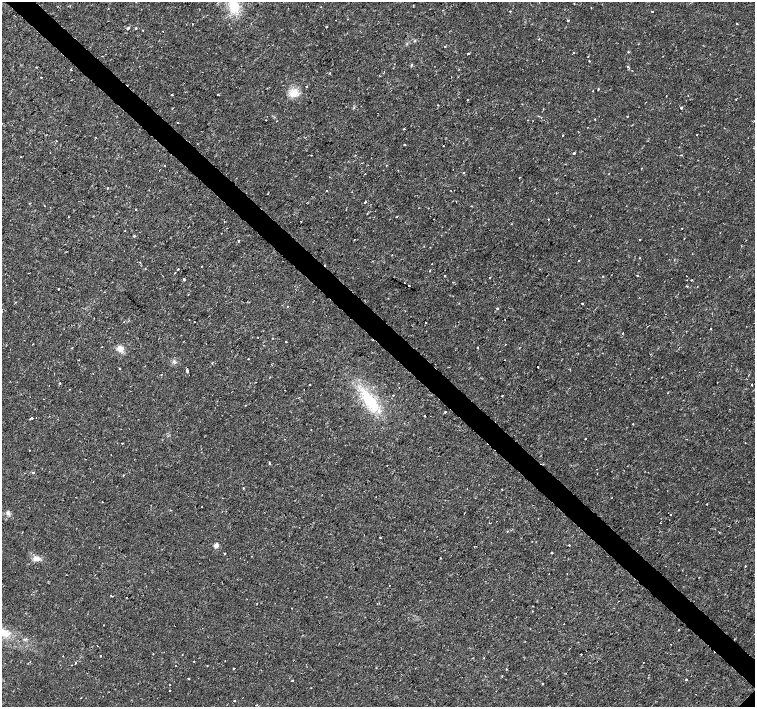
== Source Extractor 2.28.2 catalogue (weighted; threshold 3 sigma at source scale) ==
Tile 11 of 4 x 4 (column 3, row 3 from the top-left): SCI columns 3015-4519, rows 1574-2982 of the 6041 x 6034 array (HDU 1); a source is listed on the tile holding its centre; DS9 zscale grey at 2 x 2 block average (1 PNG px = mean of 2 x 2 image px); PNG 757 x 709 px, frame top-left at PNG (2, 2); no overlay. Shown black and unused: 4% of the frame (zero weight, under 2 of 3 exposures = <1% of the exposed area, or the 3 px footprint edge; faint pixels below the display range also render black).
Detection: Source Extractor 2.28.2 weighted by HDU 2 'WHT'; one run over the whole footprint, this tile lists its part. Background 0.00334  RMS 0.0011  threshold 0.00482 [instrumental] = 3 sigma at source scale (4.5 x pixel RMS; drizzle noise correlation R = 1.50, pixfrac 1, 0.0396/0.0396 arcsec/px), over >= 5 px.
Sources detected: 197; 9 cosmic-ray / hot-pixel residue — not listed; the other 188 listed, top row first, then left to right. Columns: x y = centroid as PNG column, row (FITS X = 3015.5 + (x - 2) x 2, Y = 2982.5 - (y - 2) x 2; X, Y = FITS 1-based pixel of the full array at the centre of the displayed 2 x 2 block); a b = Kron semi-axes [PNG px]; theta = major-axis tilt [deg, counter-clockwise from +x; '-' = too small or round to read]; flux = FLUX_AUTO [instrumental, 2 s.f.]
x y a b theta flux
574 4 2 2 - 0.11
234 7 15 11 -89 6.3
591 8 2 2 - 0.11
443 10 2 2 - 0.11
652 12 2 2 - 0.45
568 20 2 2 - 0.49
192 23 2 2 - 0.13
737 24 2 2 - 0.17
327 27 2 2 - 0.16
128 28 3 2 - 0.5
136 28 2 2 - 0.75
143 30 2 2 - 0.14
163 31 2 2 - 0.22
539 39 3 2 - 0.1
415 41 3 3 - 0.21
445 46 2 2 - 0.29
628 52 2 2 - 0.28
468 53 3 2 - 0.25
573 53 3 2 - 0.15
589 61 2 2 - 0.13
411 65 3 3 - 0.21
627 67 3 2 - 0.25
71 70 2 2 - 0.17
384 72 2 2 - 0.12
330 73 2 2 - 0.35
41 77 2 2 - 0.43
451 77 2 2 - 0.092
306 86 2 2 - 0.2
598 89 2 2 - 0.19
593 91 2 2 - 0.23
218 94 3 2 - 0.12
295 94 14 8 44 2.5
172 95 2 2 - 0.99
736 99 2 2 - 0.096
467 100 2 2 - 0.11
438 105 2 2 - 0.15
681 108 2 2 - 0.95
627 116 2 2 - 0.12
595 119 2 2 - 0.12
277 121 2 2 - 0.081
178 123 2 2 - 0.23
404 129 3 2 - 0.17
697 134 2 2 - 1.1
562 135 2 2 - 0.15
56 141 2 2 - 0.11
405 145 2 2 - 0.46
444 146 2 2 - 0.096
574 153 2 2 - 0.44
311 155 2 2 - 0.14
681 155 3 2 - 0.13
21 157 2 2 - 0.12
641 168 2 2 - 0.11
463 173 2 2 - 0.33
365 174 2 2 - 0.2
519 177 2 2 - 0.12
108 188 2 2 - 0.33
326 191 2 2 - 0.16
268 194 2 2 - 0.11
365 202 2 2 - 7.6
44 206 2 2 - 0.1
471 206 2 2 - 0.13
136 209 2 2 - 0.14
548 219 2 2 - 0.16
224 221 2 2 - 0.13
301 221 2 2 - 0.19
682 228 2 2 - 0.17
125 231 2 2 - 0.09
134 236 2 2 - 0.41
639 239 2 2 - 0.34
354 240 2 2 - 0.11
238 241 2 2 - 0.62
392 254 2 2 - 0.11
639 258 2 2 - 0.15
578 260 2 2 - 0.15
139 262 3 2 - 0.15
178 269 2 2 - 1.1
175 273 2 2 - 0.25
445 275 2 2 - 0.69
637 275 2 2 - 0.34
602 276 2 2 - 0.33
686 276 2 2 - 0.26
490 277 2 2 - 0.26
184 279 2 2 - 0.43
691 280 2 2 - 0.16
409 285 2 2 - 1
687 286 3 2 - 0.29
697 287 2 2 - 0.096
58 289 2 2 - 0.33
582 304 2 2 - 0.26
287 306 2 2 - 0.13
497 308 2 2 - 0.29
2 311 2 2 - 0.19
505 320 2 2 - 0.098
124 322 2 2 - 0.19
194 322 2 2 - 0.095
426 322 2 2 - 0.25
710 329 2 2 - 0.24
623 333 2 2 - 0.42
258 337 2 2 - 0.22
273 338 2 2 - 0.12
286 341 2 2 - 0.29
33 344 2 2 - 0.17
102 347 2 2 - 0.15
477 347 2 2 - 0.33
71 348 2 2 - 0.17
120 348 7 6 - 2
578 353 2 2 - 0.08
248 358 2 2 - 0.4
174 363 3 2 - 0.25
212 363 3 2 - 0.13
538 367 2 2 - 0.51
120 368 2 2 - 0.24
187 371 3 2 - 0.88
161 375 2 2 - 0.12
60 383 2 2 - 0.28
309 385 2 2 - 0.27
752 385 2 2 - 0.19
393 395 2 2 - 0.32
502 396 2 2 - 0.36
299 397 2 2 - 0.099
43 399 2 2 - 0.085
369 400 25 12 -51 12
445 412 2 2 - 0.64
424 416 2 2 - 0.38
31 418 2 2 - 3.1
36 418 2 2 - 0.12
311 430 2 2 - 0.09
585 439 2 2 - 0.21
122 443 3 2 - 0.17
29 450 2 2 - 0.1
270 463 4 2 - 0.21
387 465 2 2 - 0.29
33 473 3 2 - 0.37
123 475 3 2 - 0.12
243 488 2 2 - 0.22
502 490 2 2 - 0.13
364 491 2 2 - 0.12
707 504 2 2 - 0.12
202 507 2 2 - 0.31
170 510 2 2 - 0.12
8 513 6 5 - 0.66
670 514 2 2 - 0.47
538 519 2 2 - 0.12
490 523 2 2 - 0.33
660 523 2 2 - 0.23
507 531 3 2 - 0.13
380 537 2 2 - 0.3
216 545 3 3 - 3.7
569 545 2 2 - 0.4
99 547 2 2 - 0.1
225 553 2 2 - 0.2
552 553 2 2 - 0.21
251 556 2 2 - 0.12
36 558 8 5 4 1.6
440 558 2 2 - 0.14
745 566 2 2 - 0.23
389 585 2 2 - 0.097
111 596 2 2 - 0.33
533 606 2 2 - 0.13
291 608 2 2 - 0.089
564 624 2 2 - 0.13
103 625 2 2 - 0.13
678 630 2 2 - 0.26
4 633 16 10 -20 3.8
670 644 2 2 - 0.073
153 654 2 2 - 0.13
182 654 2 2 - 0.1
581 654 2 2 - 0.23
63 656 2 2 - 0.11
100 656 2 2 - 0.52
483 658 2 2 - 0.14
194 661 2 2 - 0.24
225 661 2 2 - 0.098
643 662 2 2 - 0.17
75 663 3 2 - 0.24
207 665 2 2 - 0.12
234 668 2 2 - 0.19
506 669 2 2 - 0.19
502 676 3 2 - 0.1
189 678 2 2 - 0.33
686 679 2 2 - 0.58
292 680 2 2 - 0.35
542 684 2 2 - 0.24
170 685 2 2 - 0.1
170 690 2 2 - 0.24
81 698 2 2 - 0.26
234 701 2 2 - 0.41
256 705 2 2 - 0.25
Isophote crosses this tile's border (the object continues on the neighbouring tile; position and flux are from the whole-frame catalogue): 3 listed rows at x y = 234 7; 2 311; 4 633
Diffuse or blended objects may show on this block-average render without a row.